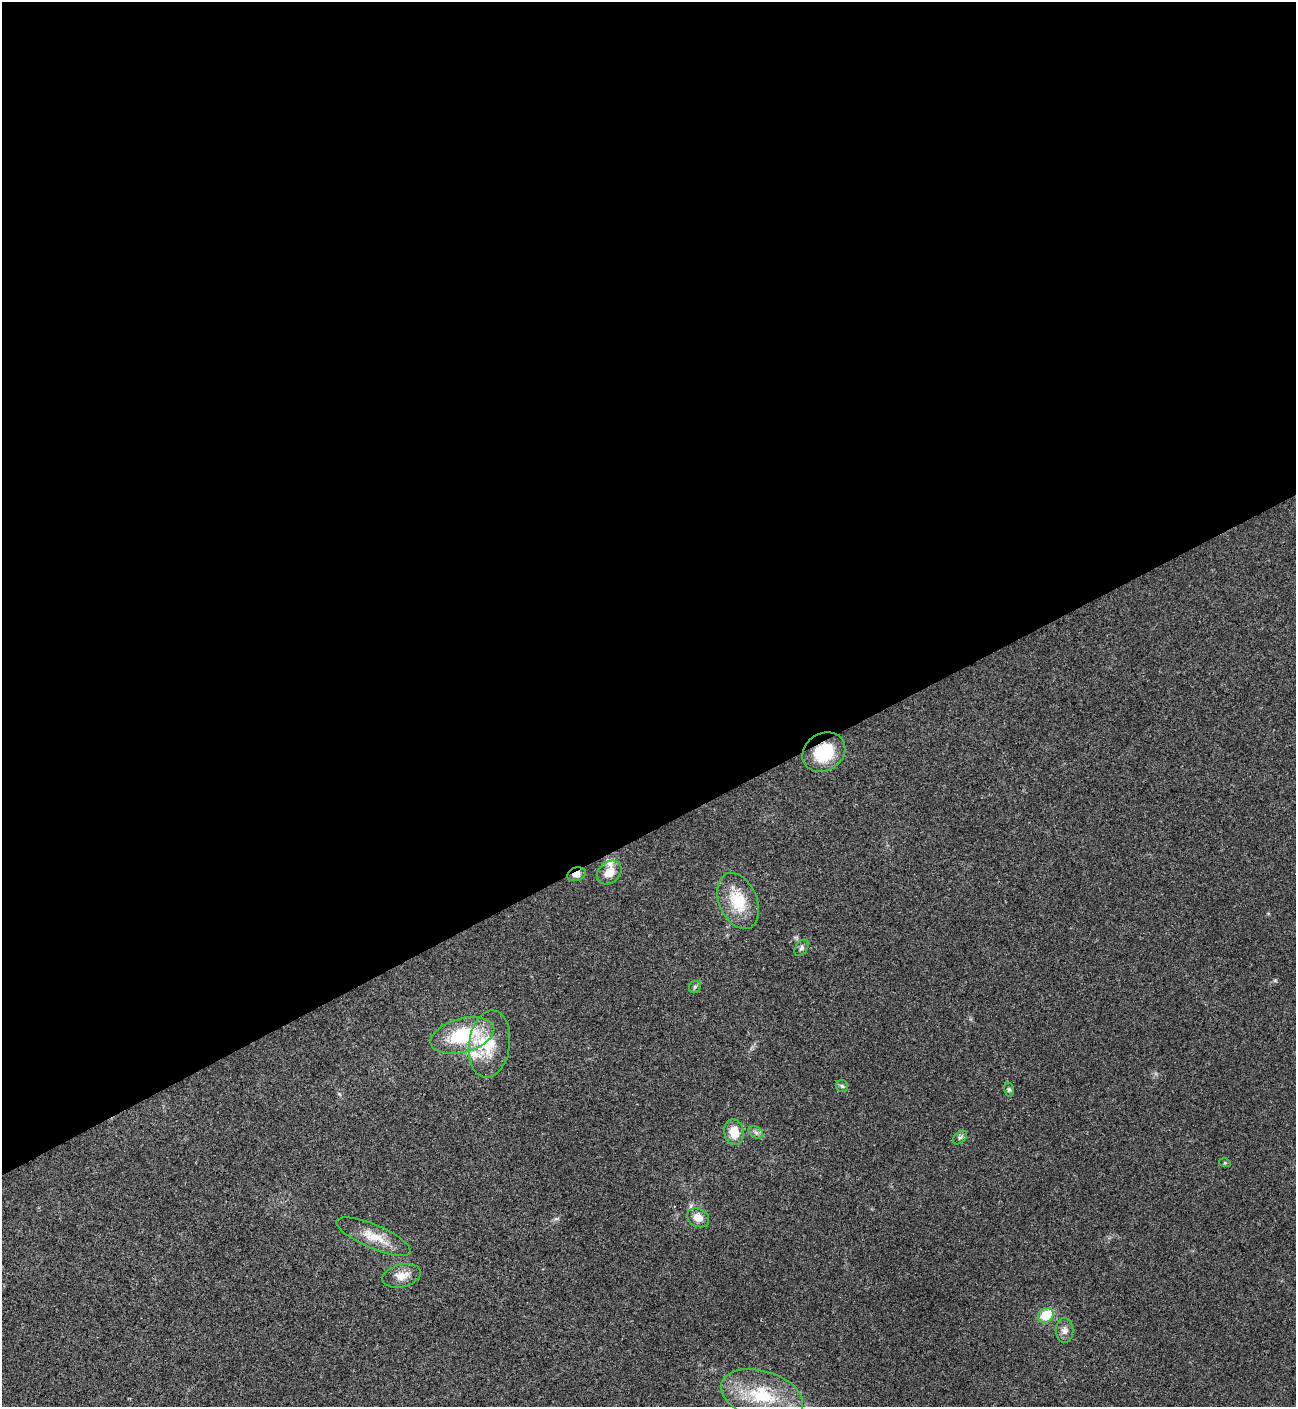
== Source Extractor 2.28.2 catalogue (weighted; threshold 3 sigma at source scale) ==
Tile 2 of 4 x 4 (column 2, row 1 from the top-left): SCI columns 1581-2874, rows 4218-5622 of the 5616 x 5626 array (HDU 1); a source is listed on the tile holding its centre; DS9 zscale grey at full resolution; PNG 1298 x 1409 px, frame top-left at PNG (2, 2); each listed source drawn as its Kron ellipse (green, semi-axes under 4 px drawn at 4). Shown black and unused: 59% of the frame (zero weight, under 3 of 4 exposures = <1% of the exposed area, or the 3 px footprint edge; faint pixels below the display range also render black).
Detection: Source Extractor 2.28.2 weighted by HDU 2 'WHT'; one run over the whole footprint, this tile lists its part. Background 0.0202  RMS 0.004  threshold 0.0181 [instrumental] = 3 sigma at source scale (4.5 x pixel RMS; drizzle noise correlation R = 1.50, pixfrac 1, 0.05/0.05 arcsec/px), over >= 5 px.
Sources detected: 23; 3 inside a brighter listed object's ellipse — not listed separately; the other 20 listed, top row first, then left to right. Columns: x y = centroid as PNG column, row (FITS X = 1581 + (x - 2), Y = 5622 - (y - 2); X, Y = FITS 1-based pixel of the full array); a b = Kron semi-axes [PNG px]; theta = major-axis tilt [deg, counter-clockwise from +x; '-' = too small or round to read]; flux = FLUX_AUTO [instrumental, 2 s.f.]
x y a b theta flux
824 752 22 18 34 17
609 873 13 10 42 5.2
576 874 9 6 21 2.6
738 901 29 19 -67 14
801 948 9 6 56 1.1
695 987 6 5 - 0.66
462 1035 33 17 15 26
489 1044 34 20 82 15
842 1086 6 6 - 0.85
1009 1090 7 5 -76 0.68
734 1132 13 10 -80 7.1
756 1132 8 5 -30 1.2
960 1138 8 5 43 0.88
1225 1163 6 3 -17 0.42
698 1218 12 9 -29 3.7
374 1237 40 12 -23 8.6
401 1276 19 11 14 4.9
1046 1315 8 7 - 11
1064 1330 12 9 -88 2.4
762 1395 42 24 -17 24
Overlapping masked pixels (flux is a lower limit): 2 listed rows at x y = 824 752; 576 874